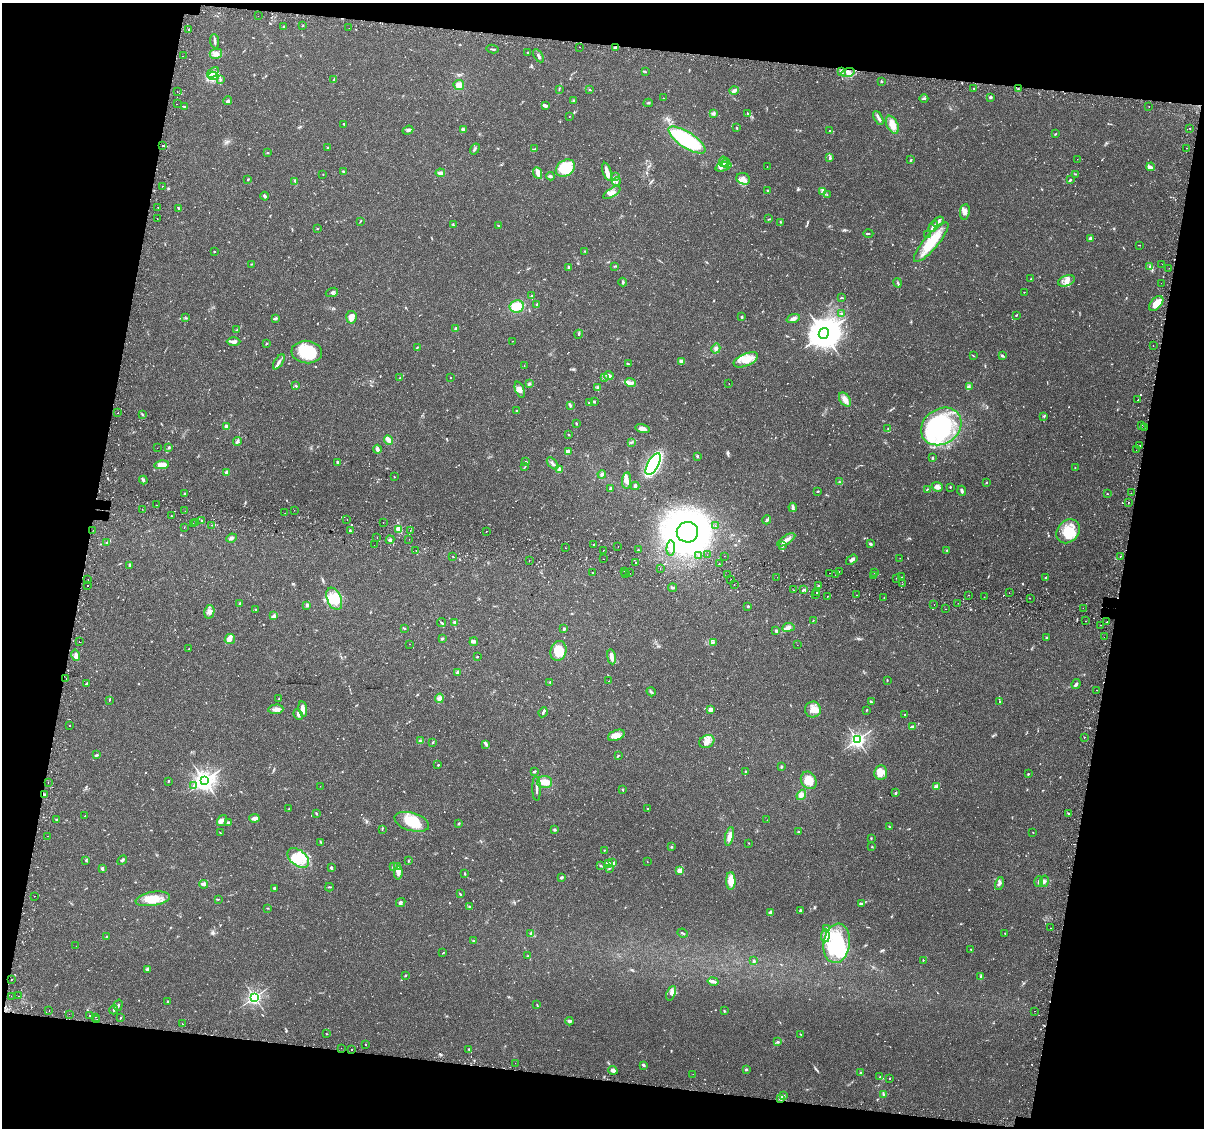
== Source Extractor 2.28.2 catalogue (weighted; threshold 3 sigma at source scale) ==
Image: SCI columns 64-4868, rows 287-4788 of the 4939 x 5131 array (HDU 1 of 3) = the unmasked area's bounding box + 8 px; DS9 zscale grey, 4 x 4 block average (1 PNG px = mean of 4 x 4 image px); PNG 1206 x 1130 px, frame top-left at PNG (2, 3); each listed source drawn as its Kron ellipse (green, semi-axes under 4 px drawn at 4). Shown black and unused: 22% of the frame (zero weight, under 2 of 3 exposures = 5% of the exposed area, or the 3 px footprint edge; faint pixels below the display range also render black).
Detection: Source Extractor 2.28.2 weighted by HDU 2 'WHT'. Background 0.0483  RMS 0.0035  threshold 0.0156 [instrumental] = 3 sigma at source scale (4.5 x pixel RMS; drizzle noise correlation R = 1.50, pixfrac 1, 0.0396/0.0396 arcsec/px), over >= 5 px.
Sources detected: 1016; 1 too faint to see at this stretch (4 x 4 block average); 7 inside a brighter object's white glare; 43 cosmic-ray / hot-pixel residue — neither listed nor drawn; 21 coinciding with a brighter row at this scale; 63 inside a brighter listed object's ellipse — not listed separately; of the other 881, all 500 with FLUX_AUTO >= 1.05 (the completeness limit of this list) listed and drawn (381 fainter detections not listed), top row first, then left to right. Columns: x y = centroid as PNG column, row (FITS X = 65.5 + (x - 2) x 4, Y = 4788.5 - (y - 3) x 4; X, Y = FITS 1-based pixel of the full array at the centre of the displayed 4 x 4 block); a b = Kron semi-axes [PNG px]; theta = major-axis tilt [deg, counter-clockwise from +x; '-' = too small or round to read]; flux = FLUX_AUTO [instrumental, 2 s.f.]
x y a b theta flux
258 16 2 2 - 1.3
303 25 3 2 - 1.2
284 27 2 2 - 2.6
349 28 2 2 - 2.4
189 29 2 2 - 1.6
215 41 7 2 -84 5.5
580 47 2 2 - 1.3
616 47 3 2 - 4.2
492 49 6 2 -12 2.2
527 52 2 2 - 1.1
216 54 6 5 - 10
183 56 2 2 - 1.3
538 56 7 2 -59 4.7
213 72 7 3 36 8.4
645 72 3 2 - 1.2
841 72 2 2 - 2
848 72 6 4 17 9.3
213 76 5 3 - 6.3
334 79 3 2 - 1.5
220 80 4 3 - 2.5
882 81 2 2 - 2
459 85 5 5 - 14
559 89 3 2 - 1.2
974 89 2 2 - 1.7
1018 89 2 2 - 2.1
590 90 2 2 - 2.2
734 91 5 4 - 5.3
177 92 2 2 - 2.5
990 97 3 2 - 3.5
663 98 2 2 - 1.2
924 99 4 2 - 2.7
228 101 4 2 - 4.2
573 101 4 2 - 1.8
648 103 4 2 - 2.1
177 104 2 2 - 23
184 106 3 2 - 1.6
545 106 4 3 - 4
1149 106 2 2 - 2.6
748 113 4 2 - 2.4
713 114 2 2 - 1.6
569 116 2 2 - 1.5
878 118 7 3 -61 5.7
344 124 2 2 - 2.4
892 125 9 5 -63 22
737 128 3 2 - 1.8
1190 128 2 2 - 1.8
463 129 4 3 - 4.1
408 130 5 3 - 4.7
829 131 3 2 - 1.7
1056 134 2 2 - 1.3
687 140 21 8 -33 210
163 145 2 2 - 4.1
328 148 3 2 - 2.1
1186 148 2 2 - 1.5
475 149 6 2 58 2.7
534 149 3 2 - 1.6
268 153 2 2 - 1.8
830 157 4 2 - 2.3
1077 159 2 2 - 2.8
911 160 3 2 - 1.5
723 162 5 2 - 4.4
726 163 5 2 - 2.4
723 167 8 2 17 6.3
767 167 2 2 - 1.1
1150 167 4 3 - 6.6
565 168 10 7 33 57
343 171 3 2 - 2.7
607 172 9 4 -71 15
440 173 5 3 - 8
538 173 6 3 -67 15
323 174 2 2 - 1.1
1076 174 4 2 - 1.9
550 176 4 2 - 3.5
615 177 2 2 - 1.2
247 179 2 2 - 1.2
743 179 7 5 -22 10
1070 180 4 2 - 2.3
295 182 2 2 - 1.3
617 182 4 2 - 2.1
163 186 2 2 - 2.6
768 190 2 2 - 6.1
823 191 2 2 - 1.6
612 193 9 4 32 10
827 195 2 2 - 1.2
265 196 4 2 - 3.3
158 207 2 2 - 2.1
179 208 4 2 - 2.5
965 212 8 5 82 9.7
157 219 2 2 - 1.1
769 219 3 2 - 1.4
360 221 4 2 - 1.5
938 221 6 3 31 5.2
780 222 2 2 - 1.3
453 225 2 2 - 1.4
499 226 4 2 - 2
933 226 6 4 59 6.3
317 229 2 2 - 1.2
868 233 5 2 - 1.9
928 234 2 2 - 1.6
1091 238 2 2 - 17
931 242 25 7 49 71
1139 245 2 2 - 1.3
585 251 2 2 - 1.2
214 252 2 2 - 1.2
252 264 3 2 - 1.4
1162 264 2 2 - 1.3
615 266 2 2 - 1.8
569 267 3 2 - 4.6
1150 267 4 2 - 2.4
1169 268 2 2 - 1.6
1031 279 2 2 - 1.1
1066 281 9 5 19 13
623 282 4 2 - 2.6
898 283 5 2 - 2.6
1161 283 2 2 - 1.1
332 292 6 3 21 4.6
1024 292 2 2 - 1.1
531 296 2 2 - 1.4
841 298 3 2 - 1.5
1156 303 9 5 47 29
536 305 3 2 - 3.8
517 306 7 6 - 29
842 314 2 2 - 1.2
1016 315 3 2 - 1.6
351 317 6 5 - 13
742 317 2 2 - 2.4
185 318 2 2 - 1.1
275 319 4 2 - 4.3
793 319 7 4 18 8.2
456 329 4 2 - 5.3
237 330 4 2 - 2.2
579 334 4 2 - 2.3
824 334 5 5 - 4400
512 341 2 2 - 1.1
233 342 7 3 -2 7.6
267 343 2 2 - 2.2
1153 346 2 2 - 1.3
417 347 3 2 - 1.3
716 349 5 3 - 6.1
307 352 15 11 -7 91
973 356 2 2 - 1.3
1002 356 4 2 - 3.2
746 360 13 6 23 25
682 361 4 3 - 7.7
279 362 8 2 56 6.9
629 364 3 2 - 1.2
524 365 2 2 - 1.2
609 375 5 3 - 5.5
400 378 3 2 - 2
450 378 2 2 - 1.3
604 378 3 2 - 3.1
631 383 5 2 - 5.6
729 383 2 2 - 1.5
529 384 3 3 - 3.6
295 385 3 2 - 1.2
598 387 2 2 - 1.4
969 387 2 2 - 1.4
520 390 8 4 -69 9.1
845 400 8 5 -54 14
1138 400 2 2 - 2.2
589 402 4 2 - 3.6
594 402 2 2 - 2.1
570 405 3 2 - 2.7
517 411 2 2 - 2.1
118 413 2 2 - 1.7
142 415 3 2 - 1.6
1044 416 4 2 - 2.1
576 424 2 2 - 2.2
1141 425 2 2 - 2.1
941 426 21 17 35 330
227 427 2 2 - 45
1144 427 2 2 - 1.9
643 429 7 4 -14 11
888 429 3 2 - 1.7
568 435 2 2 - 1.4
388 440 5 3 - 12
237 442 4 2 - 3.4
631 442 2 2 - 1.2
1140 446 2 2 - 1.3
168 447 2 2 - 3.1
157 448 2 2 - 1.4
377 449 4 3 - 6.2
1136 450 2 2 - 1.2
568 452 4 3 - 9.7
697 456 4 2 - 2.5
932 458 3 2 - 2.7
337 462 2 2 - 3.1
526 462 3 2 - 1.8
553 463 7 2 -46 5.4
653 464 12 5 60 410
161 465 7 3 7 28
525 467 2 2 - 1.1
1075 468 3 2 - 1.4
559 469 4 3 - 4.3
227 472 3 3 - 5.1
602 474 4 3 - 3.6
394 477 2 2 - 1.1
143 480 4 3 - 4.3
627 481 8 4 83 9.2
839 482 3 2 - 1.9
986 482 2 2 - 1.2
635 486 4 2 - 7.5
937 487 5 4 - 7
950 487 3 2 - 1.3
610 488 3 2 - 3.1
927 489 3 2 - 1.4
818 491 2 2 - 1.5
962 491 5 2 - 4.5
1131 493 2 2 - 2
184 494 2 2 - 1.4
1107 494 2 2 - 2.2
1128 503 2 2 - 3.8
156 505 2 2 - 2.5
793 507 5 2 - 5.4
142 509 2 2 - 2.6
294 510 2 2 - 1.9
185 511 2 2 - 1.7
285 513 2 2 - 1.5
171 516 2 2 - 1.3
202 520 2 2 - 1.3
347 520 2 2 - 1.7
767 520 4 2 - 4.7
195 522 2 2 - 1.8
383 522 2 2 - 1.7
193 523 2 2 - 1.4
211 525 2 2 - 1.3
715 526 2 2 - 1.1
184 527 2 2 - 1.4
399 529 2 2 - 110
93 530 2 2 - 1.3
350 530 2 2 - 1.9
410 530 2 2 - 1.8
486 531 2 2 - 3.4
1068 531 13 10 47 56
687 532 11 10 - 1900
377 537 2 2 - 2
231 538 5 3 - 5.7
409 539 2 2 - 1.8
390 540 4 2 - 2.9
786 540 10 3 31 9.8
107 543 3 2 - 3.7
594 544 2 2 - 1.8
870 544 3 2 - 3.9
374 545 2 2 - 1.8
782 545 4 2 - 4
618 546 2 2 - 1.2
565 548 2 2 - 2.6
671 548 7 2 88 5.8
416 550 2 2 - 1.9
603 550 2 2 - 1.8
638 550 2 2 - 4.2
947 550 2 2 - 1.6
698 555 2 2 - 1.9
707 555 2 2 - 1.8
453 556 2 2 - 2.8
724 556 2 2 - 2
1120 556 2 2 - 2.4
900 558 2 2 - 1.4
603 559 2 2 - 1.4
529 560 2 2 - 1.3
852 560 6 3 35 5.7
636 562 2 2 - 2.6
719 564 2 2 - 3.2
130 565 2 2 - 16
660 569 2 2 - 1.2
624 571 2 2 - 2.1
839 571 2 2 - 4
592 573 2 2 - 1.1
630 573 2 2 - 2.7
829 573 2 2 - 1.8
874 573 2 2 - 5.8
626 574 2 2 - 1.1
728 575 2 2 - 1.2
835 575 2 2 - 1.8
873 575 2 2 - 1.2
777 577 2 2 - 1.2
902 577 2 2 - 10
896 578 2 2 - 3.4
1046 578 2 2 - 2.7
88 579 2 2 - 1.2
731 579 2 2 - 2.2
902 584 2 2 - 1.1
734 585 2 2 - 1.6
88 586 2 2 - 3.7
818 586 2 2 - 4.4
672 588 4 2 - 1.9
793 590 2 2 - 2
803 590 3 2 - 2.1
816 592 2 2 - 4.1
1009 593 2 2 - 1.2
815 594 2 2 - 3.9
857 595 2 2 - 1.3
968 595 2 2 - 1.8
827 596 2 2 - 3.3
984 597 2 2 - 1.4
884 598 2 2 - 2.6
1030 598 2 2 - 2.5
334 599 12 7 -67 31
240 603 2 2 - 2.1
958 603 2 2 - 1.4
934 604 2 2 - 2.8
307 605 4 3 - 3.5
748 606 2 2 - 7
1083 608 2 2 - 1.4
946 609 2 2 - 3.7
255 610 3 2 - 1.2
209 612 7 5 77 9.2
274 615 2 2 - 1.9
813 621 2 2 - 1.1
1085 621 2 2 - 9.4
455 622 2 2 - 14
1107 622 2 2 - 13
441 623 5 2 - 2.8
1100 625 2 2 - 5.6
788 627 6 3 8 9.2
404 629 2 2 - 2.1
564 629 3 2 - 2.9
775 630 3 2 - 2.1
1104 637 2 2 - 1.5
1047 638 3 2 - 2.2
230 639 5 5 - 9.9
442 639 3 2 - 1.9
79 642 2 2 - 1.6
474 642 4 4 - 4.3
713 642 2 2 - 1.6
409 644 2 2 - 1.1
797 645 2 2 - 1.6
189 649 2 2 - 1.7
558 651 10 8 74 42
76 655 6 4 -77 9.1
477 657 2 2 - 2
611 657 7 3 -81 11
457 673 4 2 - 2.4
66 679 2 2 - 1.1
887 680 2 2 - 1.7
609 681 2 2 - 2.2
550 682 2 2 - 1.6
86 684 3 2 - 4.5
1076 684 5 3 - 3.6
1097 690 2 2 - 1.8
651 692 5 2 - 3.2
439 698 5 4 - 8.4
279 699 3 2 - 1.3
109 700 3 2 - 1.2
871 702 4 2 - 3.7
1000 702 2 2 - 1.3
276 709 7 5 4 9.5
303 709 8 3 -81 17
710 709 3 3 - 8.4
813 710 8 8 - 16
866 710 4 2 - 1.4
543 712 5 2 - 4
298 714 6 3 -65 5
905 714 2 2 - 4
69 726 2 2 - 1.7
912 727 4 3 - 5.3
616 735 9 5 23 14
1084 737 2 2 - 1.2
857 740 2 2 - 790
420 741 3 3 - 3.5
707 741 8 6 25 15
433 742 3 2 - 1.7
486 744 4 3 - 3.9
96 755 4 2 - 3.1
618 755 2 2 - 1.2
438 765 2 2 - 2.7
781 767 2 2 - 3.3
534 771 3 2 - 3.6
746 772 3 2 - 1.7
881 773 7 6 - 15
1028 774 2 2 - 1.9
809 780 9 7 -59 30
168 781 2 2 - 1.8
204 781 3 3 - 1500
544 782 7 6 - 17
48 783 2 2 - 1.2
194 786 2 2 - 1.2
320 786 2 2 - 1.6
936 786 4 3 - 4.4
536 789 12 2 -88 6.9
623 790 3 2 - 1.4
896 793 2 2 - 2.6
44 795 4 3 - 5.1
801 795 5 4 - 8.4
289 809 2 2 - 1.6
648 809 3 2 - 1.2
316 813 3 2 - 1.8
1069 814 3 2 - 2.2
85 816 2 2 - 1.2
254 818 5 3 - 8.2
56 820 3 2 - 1.9
222 820 6 4 56 6.6
767 820 2 2 - 1.6
228 822 2 2 - 8.2
412 822 18 9 -16 55
459 823 2 2 - 7.5
889 826 3 2 - 1.1
382 829 2 2 - 1.1
555 830 3 2 - 3.4
798 832 2 2 - 1.7
1033 832 2 2 - 1.5
220 833 2 2 - 1.3
47 836 2 2 - 1.1
729 836 9 4 76 13
871 838 2 2 - 1.9
321 842 4 2 - 2
749 843 2 2 - 1.6
671 847 2 2 - 2.2
872 847 2 2 - 1.3
604 850 2 2 - 1.1
298 858 12 7 -39 35
86 860 2 2 - 1.1
122 860 5 2 - 2.8
408 861 3 2 - 1.1
647 862 2 2 - 6.4
613 863 3 2 - 3.5
608 864 2 2 - 2.2
393 866 4 2 - 3.7
600 866 3 2 - 2.6
397 867 4 2 - 3
102 868 3 2 - 4.8
331 868 3 2 - 4
609 868 3 2 - 1.9
680 870 4 3 - 9.2
398 873 6 3 83 6.5
465 873 3 2 - 1.6
561 877 3 2 - 4.8
731 881 9 5 -89 27
1039 881 5 2 - 2.9
1044 881 5 3 - 4.3
999 883 6 3 76 5.6
204 884 4 3 - 5.4
329 887 4 2 - 2
274 888 3 2 - 3.1
460 894 3 2 - 2.6
34 896 2 2 - 3.1
153 899 17 7 10 38
218 899 2 2 - 1.3
401 903 5 3 - 4.6
862 903 4 2 - 2.9
469 906 2 2 - 2.8
268 908 3 2 - 1.3
800 910 3 2 - 4.1
771 912 3 3 - 3.7
826 928 2 2 - 1.7
1050 928 2 2 - 1.1
682 933 5 2 - 3.1
1005 933 2 2 - 1.8
530 934 3 2 - 2
825 936 6 3 85 8
107 937 2 2 - 1.8
473 941 3 2 - 1.2
837 943 20 13 82 97
76 946 2 2 - 2
971 949 2 2 - 1.8
443 953 3 2 - 1.1
528 956 3 2 - 1.1
923 960 2 2 - 1.2
754 961 4 2 - 3.4
147 969 3 3 - 4.5
406 975 3 2 - 1.1
980 976 3 2 - 1.8
11 979 2 2 - 2
713 981 5 3 - 4.9
671 993 8 3 68 7.4
11 996 2 2 - 2.1
19 996 2 2 - 1.1
254 997 2 2 - 630
167 1001 2 2 - 4.4
118 1005 5 2 - 2.9
537 1005 3 2 - 1.5
114 1010 4 3 - 3.9
49 1011 2 2 - 1.2
724 1011 2 2 - 2.1
1035 1011 2 2 - 1.6
69 1014 2 2 - 1.1
90 1015 2 2 - 1.5
95 1017 2 2 - 1.8
120 1018 2 2 - 1.5
97 1020 2 2 - 2.4
569 1021 4 3 - 4.7
182 1024 2 2 - 2.5
327 1034 2 2 - 1.1
801 1034 2 2 - 1.2
778 1042 3 3 - 2.7
366 1045 2 2 - 1.1
341 1048 2 2 - 1.4
351 1049 2 2 - 1.8
469 1049 3 2 - 1.8
515 1063 2 2 - 2.1
643 1065 4 2 - 3.2
746 1069 3 2 - 2.2
613 1070 4 3 - 6.1
860 1073 2 2 - 1.3
693 1074 2 2 - 7.1
880 1077 2 2 - 1.7
889 1078 2 2 - 1.1
883 1094 2 2 - 2.4
783 1096 3 2 - 3.7
780 1099 3 2 - 2.9
Overlapping masked pixels (flux is a lower limit): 2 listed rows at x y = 616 47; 44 795
Diffuse or blended objects may show on this block-average render without a row.